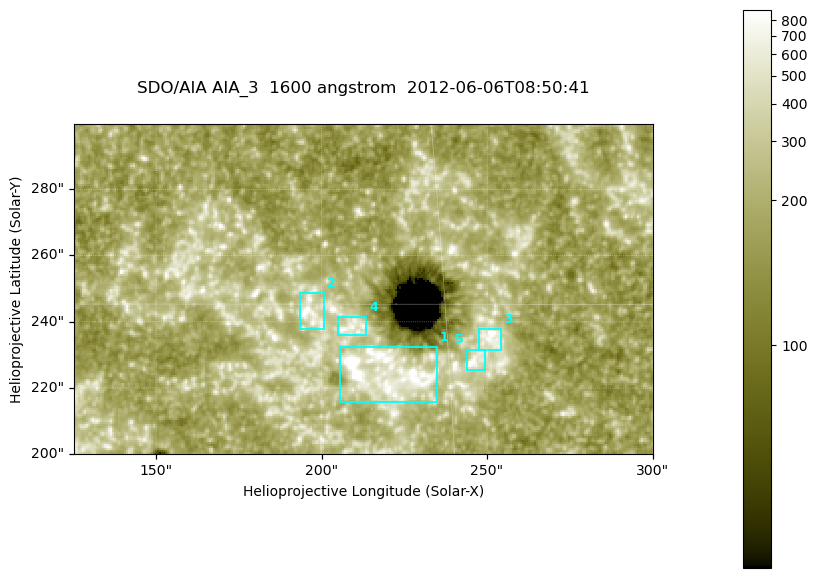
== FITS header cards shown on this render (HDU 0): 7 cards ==
TELESCOP= 'SDO/AIA '
INSTRUME= 'AIA_3   '
WAVELNTH=                 1600
WAVEUNIT= 'angstrom'
DATE-OBS= '2012-06-06T08:50:41.12'
CTYPE1  = 'HPLN-TAN'
CTYPE2  = 'HPLT-TAN'

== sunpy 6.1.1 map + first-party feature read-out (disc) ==
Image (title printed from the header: SDO/AIA AIA_3  1600 angstrom  2012-06-06T08:50:41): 287 x 164 px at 0.609 arcsec/px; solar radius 946 arcsec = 1552 px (partial field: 0.6% of the solar disc is inside the frame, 100% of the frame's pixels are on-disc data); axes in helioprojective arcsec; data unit not stated in the header (colour bar unlabelled)
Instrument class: DISC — disc imager (sunpy class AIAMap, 1600 A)
Bright regions (active regions / flare kernels): reference = the on-disc median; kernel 3 px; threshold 5 sigma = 333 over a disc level ~186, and >= 1.15x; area >= 47 px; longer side >= 3 px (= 1.8 arcsec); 5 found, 5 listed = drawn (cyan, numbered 1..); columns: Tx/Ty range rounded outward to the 2 arcsec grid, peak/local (2 s.f.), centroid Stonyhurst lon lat
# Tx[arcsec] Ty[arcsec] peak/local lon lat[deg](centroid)
1 204..236 216..232 7 +14 +14
2 192..202 238..250 5.1 +12 +15
3 246..256 230..238 5.4 +16 +14
4 204..214 236..242 4 +13 +15
5 244..250 224..232 4.8 +16 +14